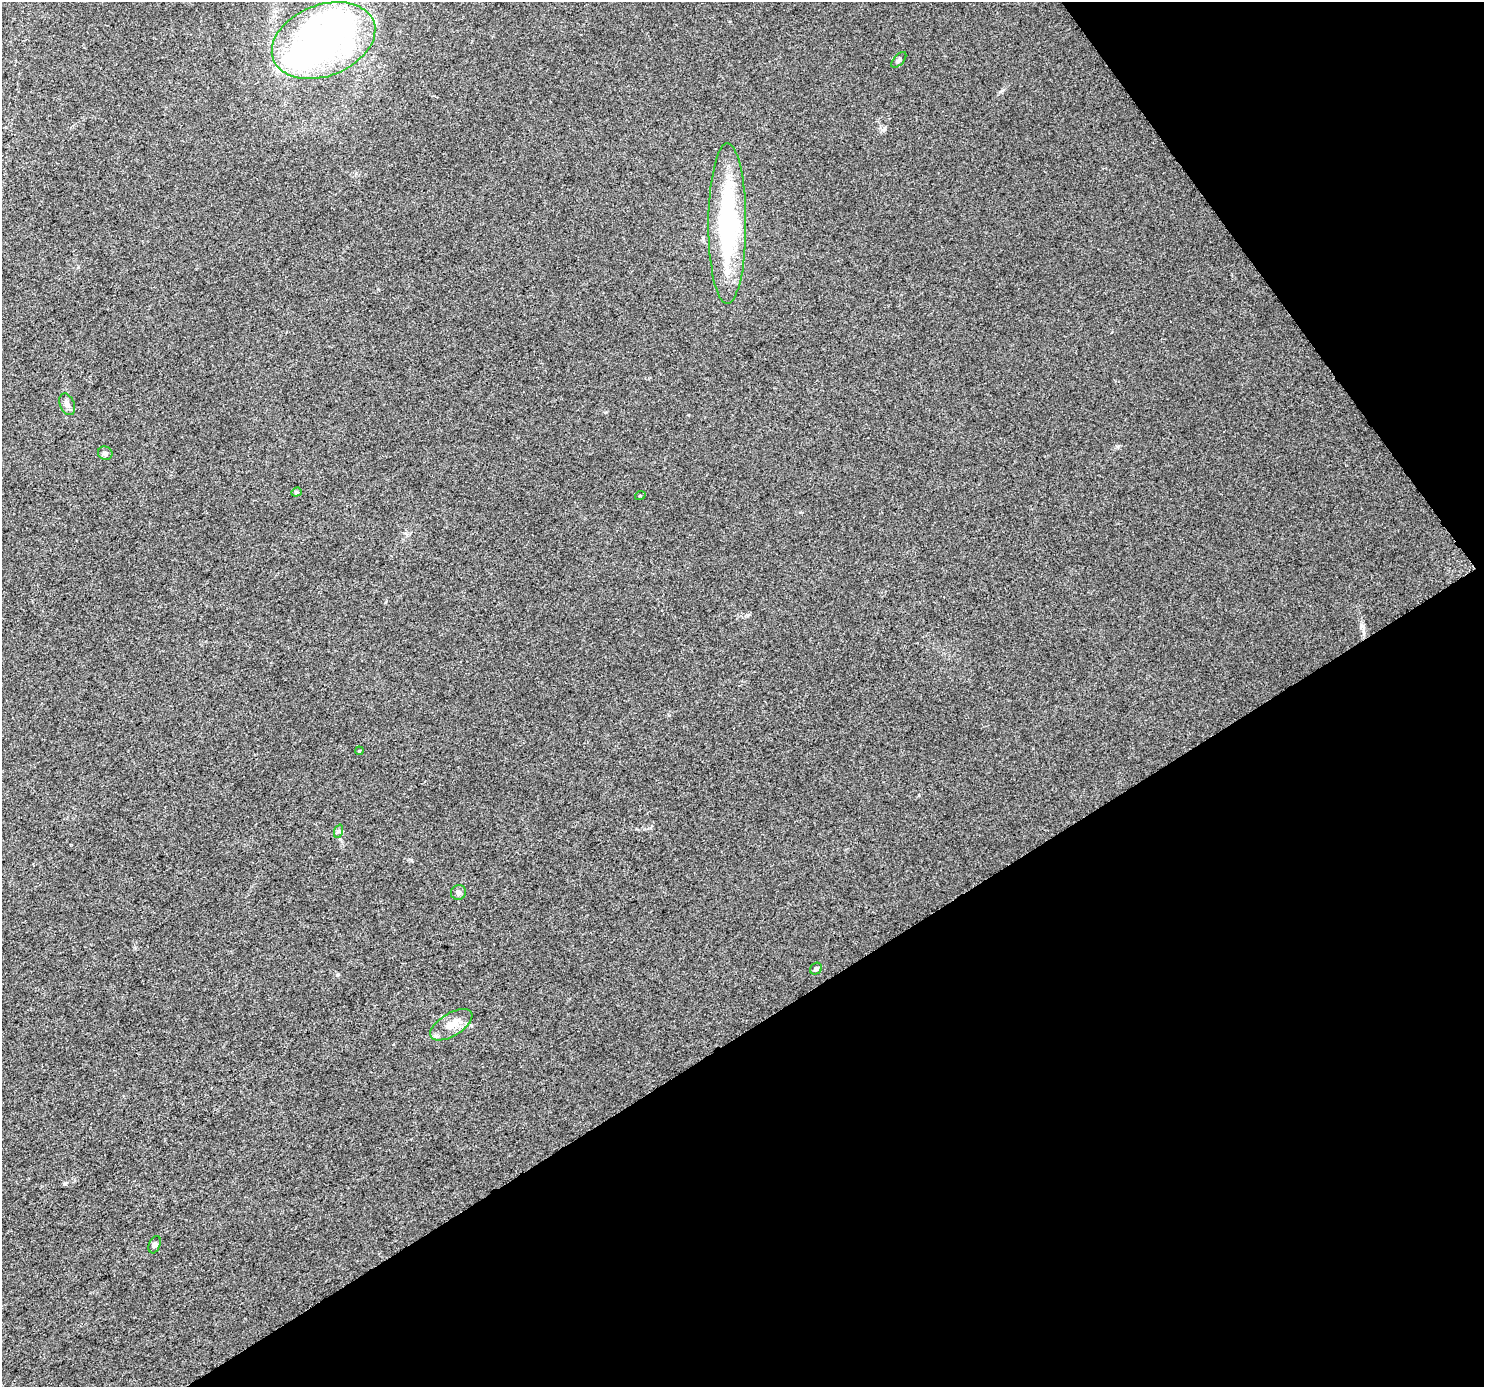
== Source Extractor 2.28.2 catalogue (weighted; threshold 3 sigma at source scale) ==
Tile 12 of 4 x 4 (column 4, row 3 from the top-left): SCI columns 4456-5937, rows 1578-2962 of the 5940 x 5862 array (HDU 1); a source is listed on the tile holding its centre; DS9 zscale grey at full resolution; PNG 1486 x 1389 px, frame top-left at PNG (2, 2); each listed source drawn as its Kron ellipse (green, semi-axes under 4 px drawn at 4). Shown black and unused: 32% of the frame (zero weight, under 3 of 5 exposures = <1% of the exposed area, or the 3 px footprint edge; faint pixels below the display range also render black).
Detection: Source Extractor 2.28.2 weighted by HDU 2 'WHT'; one run over the whole footprint, this tile lists its part. Background 0.0143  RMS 0.0045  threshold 0.0201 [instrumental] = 3 sigma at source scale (4.5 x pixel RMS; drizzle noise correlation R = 1.50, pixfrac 1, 0.0396/0.0396 arcsec/px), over >= 5 px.
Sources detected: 16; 3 inside a brighter object's white glare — neither listed nor drawn; the other 13 listed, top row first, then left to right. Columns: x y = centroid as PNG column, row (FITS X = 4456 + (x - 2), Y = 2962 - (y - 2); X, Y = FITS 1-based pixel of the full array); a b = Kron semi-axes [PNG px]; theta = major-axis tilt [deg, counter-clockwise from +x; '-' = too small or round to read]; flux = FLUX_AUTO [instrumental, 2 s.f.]
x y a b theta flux
323 40 54 35 21 94
899 60 10 5 48 1.1
727 224 80 19 90 65
67 404 11 7 -68 1.8
105 453 7 6 - 1.1
296 492 5 4 - 0.66
640 496 5 3 - 0.41
359 751 4 3 - 0.43
339 831 7 4 71 0.75
458 892 8 7 - 1.3
816 969 6 5 - 0.95
451 1025 23 11 31 6.3
155 1245 9 5 69 1.1
Unlisted compact peaks at least as high as the median listed source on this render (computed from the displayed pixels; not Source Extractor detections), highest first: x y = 65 1183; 1118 446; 919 795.